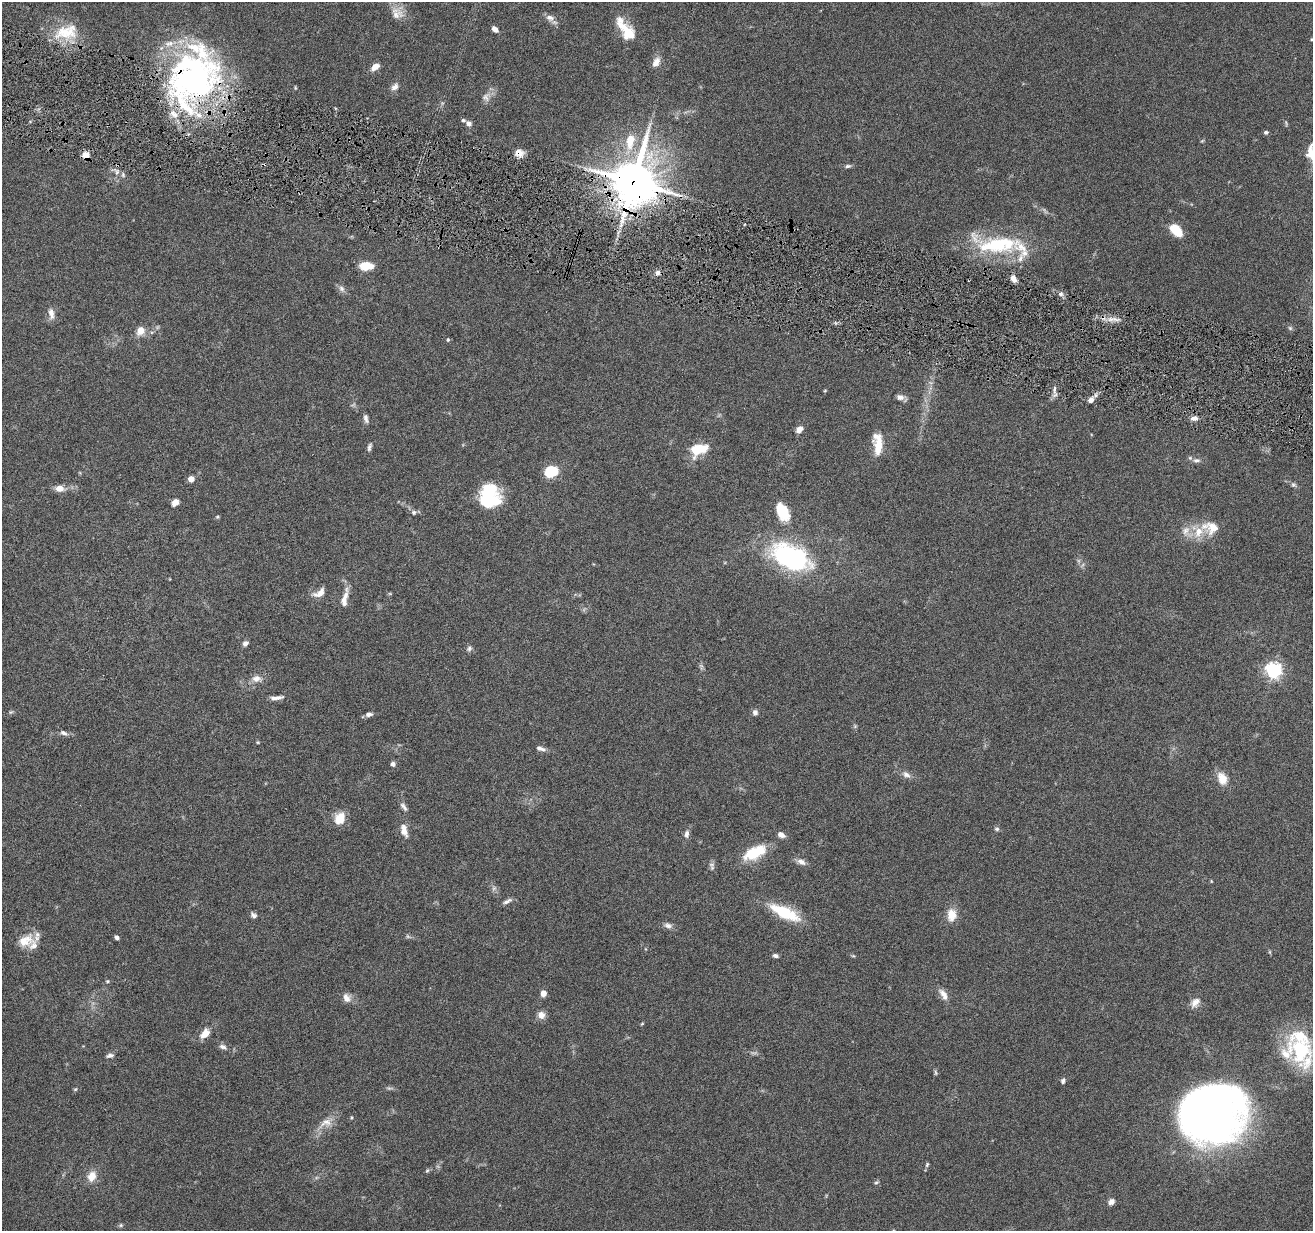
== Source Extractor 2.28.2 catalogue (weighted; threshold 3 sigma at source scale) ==
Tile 11 of 4 x 4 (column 3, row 3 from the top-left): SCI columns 2624-3934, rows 1483-2711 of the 5244 x 5296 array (HDU 1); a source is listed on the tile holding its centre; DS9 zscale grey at full resolution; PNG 1315 x 1233 px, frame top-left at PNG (2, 2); no overlay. Shown black and unused: <1% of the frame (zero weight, under 4 of 8 exposures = <1% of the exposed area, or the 3 px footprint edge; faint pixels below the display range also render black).
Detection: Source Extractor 2.28.2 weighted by HDU 2 'WHT'; one run over the whole footprint, this tile lists its part. Background 0.0779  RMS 0.0044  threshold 0.0181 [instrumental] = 3 sigma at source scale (4.09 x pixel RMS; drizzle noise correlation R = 1.36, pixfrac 0.8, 0.05/0.05 arcsec/px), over >= 5 px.
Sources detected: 141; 5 too faint to see at this stretch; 3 inside a brighter object's white glare — not listed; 16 inside a brighter listed object's ellipse — not listed separately; the other 117 listed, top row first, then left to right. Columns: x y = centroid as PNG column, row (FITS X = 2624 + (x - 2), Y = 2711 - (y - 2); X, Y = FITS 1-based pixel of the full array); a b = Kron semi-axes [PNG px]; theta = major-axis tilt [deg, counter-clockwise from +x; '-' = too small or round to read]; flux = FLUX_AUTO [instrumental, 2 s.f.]
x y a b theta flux
397 13 20 14 -27 5.2
550 18 12 9 -20 2.4
495 29 6 4 -41 2.3
626 31 27 13 -52 10
66 32 35 21 11 15
1312 39 4 3 - 0.4
656 62 14 8 59 3.1
375 67 9 6 34 3.5
192 81 60 51 18 140
395 87 11 7 47 2.1
486 97 14 11 57 2.9
468 123 8 6 -34 1.7
1286 123 8 4 -73 0.61
1266 132 5 4 - 0.97
630 141 25 12 82 10
519 153 11 9 0 3.2
86 155 7 7 - 3.7
848 166 8 5 14 0.95
117 172 8 6 63 1.5
123 175 8 5 -76 0.91
633 182 16 14 77 1400
1176 230 14 8 -43 12
998 245 67 23 -4 36
366 266 11 7 4 9.9
658 273 6 5 - 1.8
1013 279 8 6 -55 2.7
341 288 9 7 -47 1.6
1061 294 7 5 -16 1.3
51 313 15 7 -81 2.8
1112 319 22 4 0 2.9
1290 328 6 6 - 0.77
141 331 9 7 57 4.8
448 340 5 4 - 0.52
1054 389 12 3 79 1.5
825 391 5 3 - 0.36
900 397 10 6 -3 1.9
1091 400 7 6 - 2
1194 418 9 5 3 2
366 419 11 5 -79 1.5
799 429 9 7 38 2.2
878 446 25 10 88 7.9
369 447 11 5 76 1.1
699 449 20 12 22 11
1196 460 11 6 6 1.7
551 472 10 7 22 21
191 479 6 5 - 3.1
1293 485 8 6 -43 0.96
60 488 10 7 -3 3.8
488 500 26 19 -7 20
175 502 8 6 49 2.7
782 511 17 10 -61 15
414 512 7 6 - 1.1
217 517 5 4 - 0.5
1212 528 20 19 - 8.1
1186 532 20 13 -52 5.2
791 557 29 16 -25 92
319 593 17 9 30 3.5
345 596 22 7 80 3.4
245 643 7 5 43 1.6
469 648 8 7 - 1.1
1273 670 6 6 - 140
257 679 13 9 -1 3
276 698 17 5 5 2.2
11 712 6 5 - 0.61
755 712 7 6 - 1.3
369 714 7 5 13 1.7
855 726 6 4 46 0.57
63 733 9 6 -19 1.5
258 742 4 4 - 0.4
540 748 12 5 -18 1.8
393 764 6 5 - 1.3
906 774 13 7 -25 2.1
1222 778 14 10 -68 6
404 807 13 5 -51 1.6
340 819 12 10 63 7.7
997 829 7 5 -15 0.8
404 830 18 8 -76 3.7
686 834 10 6 80 1.8
781 835 9 6 -29 2.1
755 853 30 14 26 13
801 862 11 7 -23 2.3
712 864 9 7 -23 1.3
1211 881 5 3 - 0.33
494 888 8 5 60 1
507 901 13 5 28 1.5
784 912 29 10 -25 21
253 915 8 6 -41 1.2
951 915 15 10 87 5.7
668 925 12 7 -15 1.8
117 937 5 4 - 1
25 941 22 14 22 7
1270 952 6 4 -89 0.47
775 956 6 4 -15 1.1
853 956 6 3 -18 0.46
107 981 6 5 - 0.61
543 993 6 5 - 3.2
943 994 18 8 -56 3
347 998 12 9 -61 2.8
1195 1002 14 9 47 3.1
541 1015 9 8 - 2.9
642 1024 5 4 - 0.4
205 1033 10 7 51 5.3
223 1047 11 6 -21 1.7
1300 1050 40 29 81 29
110 1055 9 6 6 1.4
935 1072 8 4 -89 0.65
1063 1081 7 5 70 0.96
75 1089 5 4 - 0.47
351 1117 5 5 - 0.53
1207 1117 65 52 36 280
326 1123 24 11 29 5.3
927 1165 7 4 64 0.67
427 1170 6 5 - 0.62
92 1176 11 9 68 5.1
876 1182 6 4 19 0.57
1111 1202 8 7 - 1.9
121 1225 7 5 -21 0.66
Overlapping masked pixels (flux is a lower limit): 4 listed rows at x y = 192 81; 519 153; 86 155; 633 182
Isophote crosses this tile's border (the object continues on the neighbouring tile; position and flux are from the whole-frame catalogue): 1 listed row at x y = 1312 39